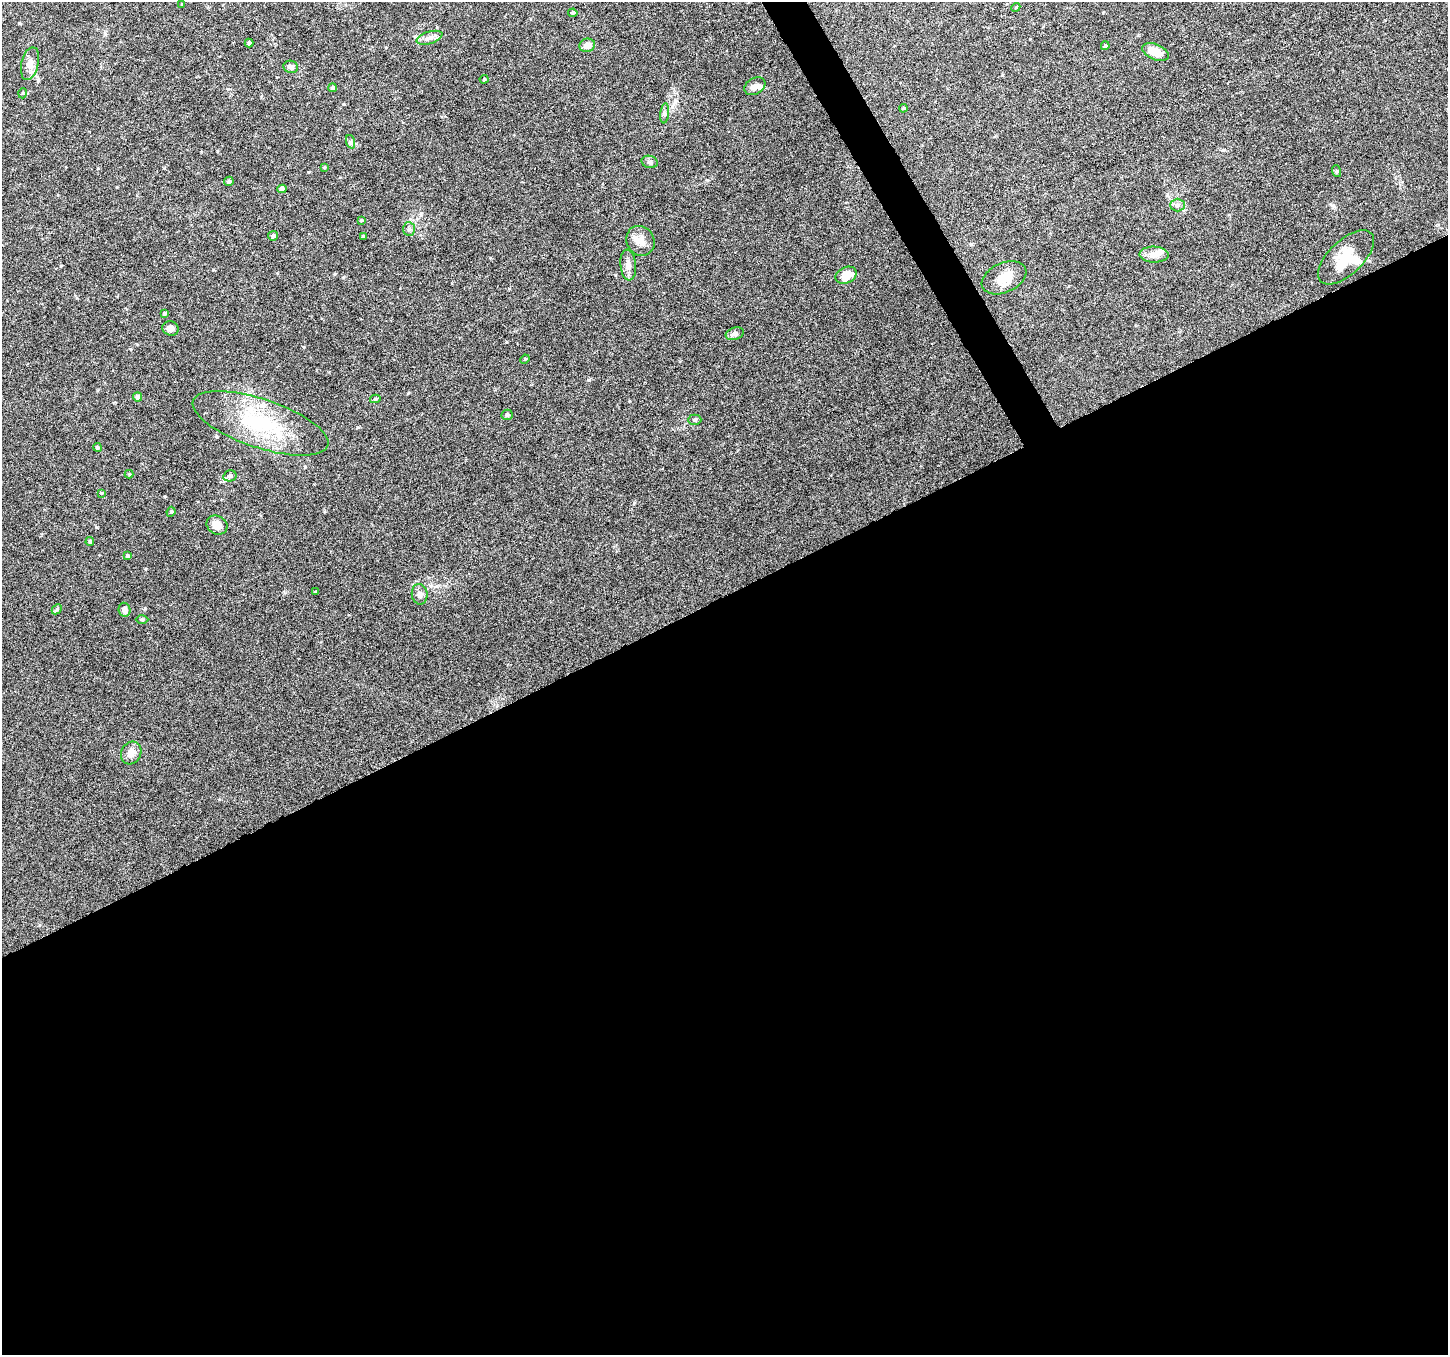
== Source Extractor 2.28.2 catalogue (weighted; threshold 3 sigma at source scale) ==
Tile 15 of 4 x 4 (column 3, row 4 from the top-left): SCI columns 2898-4343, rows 163-1515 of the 5790 x 5677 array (HDU 1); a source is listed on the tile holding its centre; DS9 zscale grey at full resolution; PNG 1450 x 1357 px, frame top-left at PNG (2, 2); each listed source drawn as its Kron ellipse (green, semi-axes under 4 px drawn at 4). Shown black and unused: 57% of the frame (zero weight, under 6 of 12 exposures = <1% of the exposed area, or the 3 px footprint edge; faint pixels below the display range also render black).
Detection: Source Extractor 2.28.2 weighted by HDU 2 'WHT'; one run over the whole footprint, this tile lists its part. Background 0.0373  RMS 0.0023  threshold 0.00933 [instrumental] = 3 sigma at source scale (4.09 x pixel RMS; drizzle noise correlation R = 1.36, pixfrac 0.8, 0.0396/0.0396 arcsec/px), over >= 5 px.
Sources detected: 60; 2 inside a brighter object's white glare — neither listed nor drawn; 2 inside a brighter listed object's ellipse — not listed separately; the other 56 listed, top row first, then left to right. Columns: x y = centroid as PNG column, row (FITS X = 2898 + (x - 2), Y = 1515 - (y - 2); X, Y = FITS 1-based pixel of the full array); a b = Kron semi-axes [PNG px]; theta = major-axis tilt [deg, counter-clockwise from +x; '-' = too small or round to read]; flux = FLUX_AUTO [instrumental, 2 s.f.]
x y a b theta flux
182 4 4 3 - 0.16
1016 7 5 3 - 0.2
573 13 4 4 - 0.31
430 38 13 6 18 1
249 43 4 4 - 0.28
587 45 8 6 18 1.7
1105 46 4 3 - 0.34
1155 52 14 7 -23 3.1
30 64 17 8 77 1.4
291 67 7 6 - 0.7
484 79 4 4 - 0.22
755 86 11 8 30 1
332 88 4 4 - 0.46
23 93 5 3 - 0.18
903 108 4 4 - 0.22
665 113 10 4 84 0.53
351 142 7 4 -71 0.39
650 162 8 6 -15 0.49
324 167 4 3 - 0.2
1336 171 6 4 -71 0.25
229 181 5 4 - 0.42
282 189 4 4 - 1.1
1178 205 7 6 - 0.59
361 220 4 3 - 0.21
409 229 7 6 - 0.5
273 236 5 4 - 0.54
363 237 3 3 - 0.3
640 241 15 13 -58 2.2
1154 255 14 8 -1 1.5
1346 257 35 17 43 5.4
628 265 15 7 -85 1.3
846 275 11 8 25 3.3
1004 278 23 14 24 3.4
164 314 4 4 - 0.29
170 328 8 7 - 1.1
735 334 9 6 18 0.61
525 359 5 4 - 0.2
138 397 4 4 - 0.69
375 399 5 4 - 0.33
507 415 5 5 - 0.34
695 420 7 5 1 0.37
260 423 71 24 -18 19
97 447 4 4 - 0.37
129 474 4 4 - 0.2
230 476 6 5 - 0.58
101 493 4 4 - 0.17
171 512 5 4 - 0.24
217 525 11 9 -29 2
90 542 4 4 - 0.37
127 556 4 3 - 0.42
315 592 4 3 - 0.18
420 594 10 8 -82 0.89
57 609 6 4 46 0.32
124 610 7 6 - 0.79
142 619 6 4 1 0.27
131 753 12 10 63 1.5
Unlisted compact peaks at least as high as the median listed source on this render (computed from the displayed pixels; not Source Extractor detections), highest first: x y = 707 180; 589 380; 145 608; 357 427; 408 393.